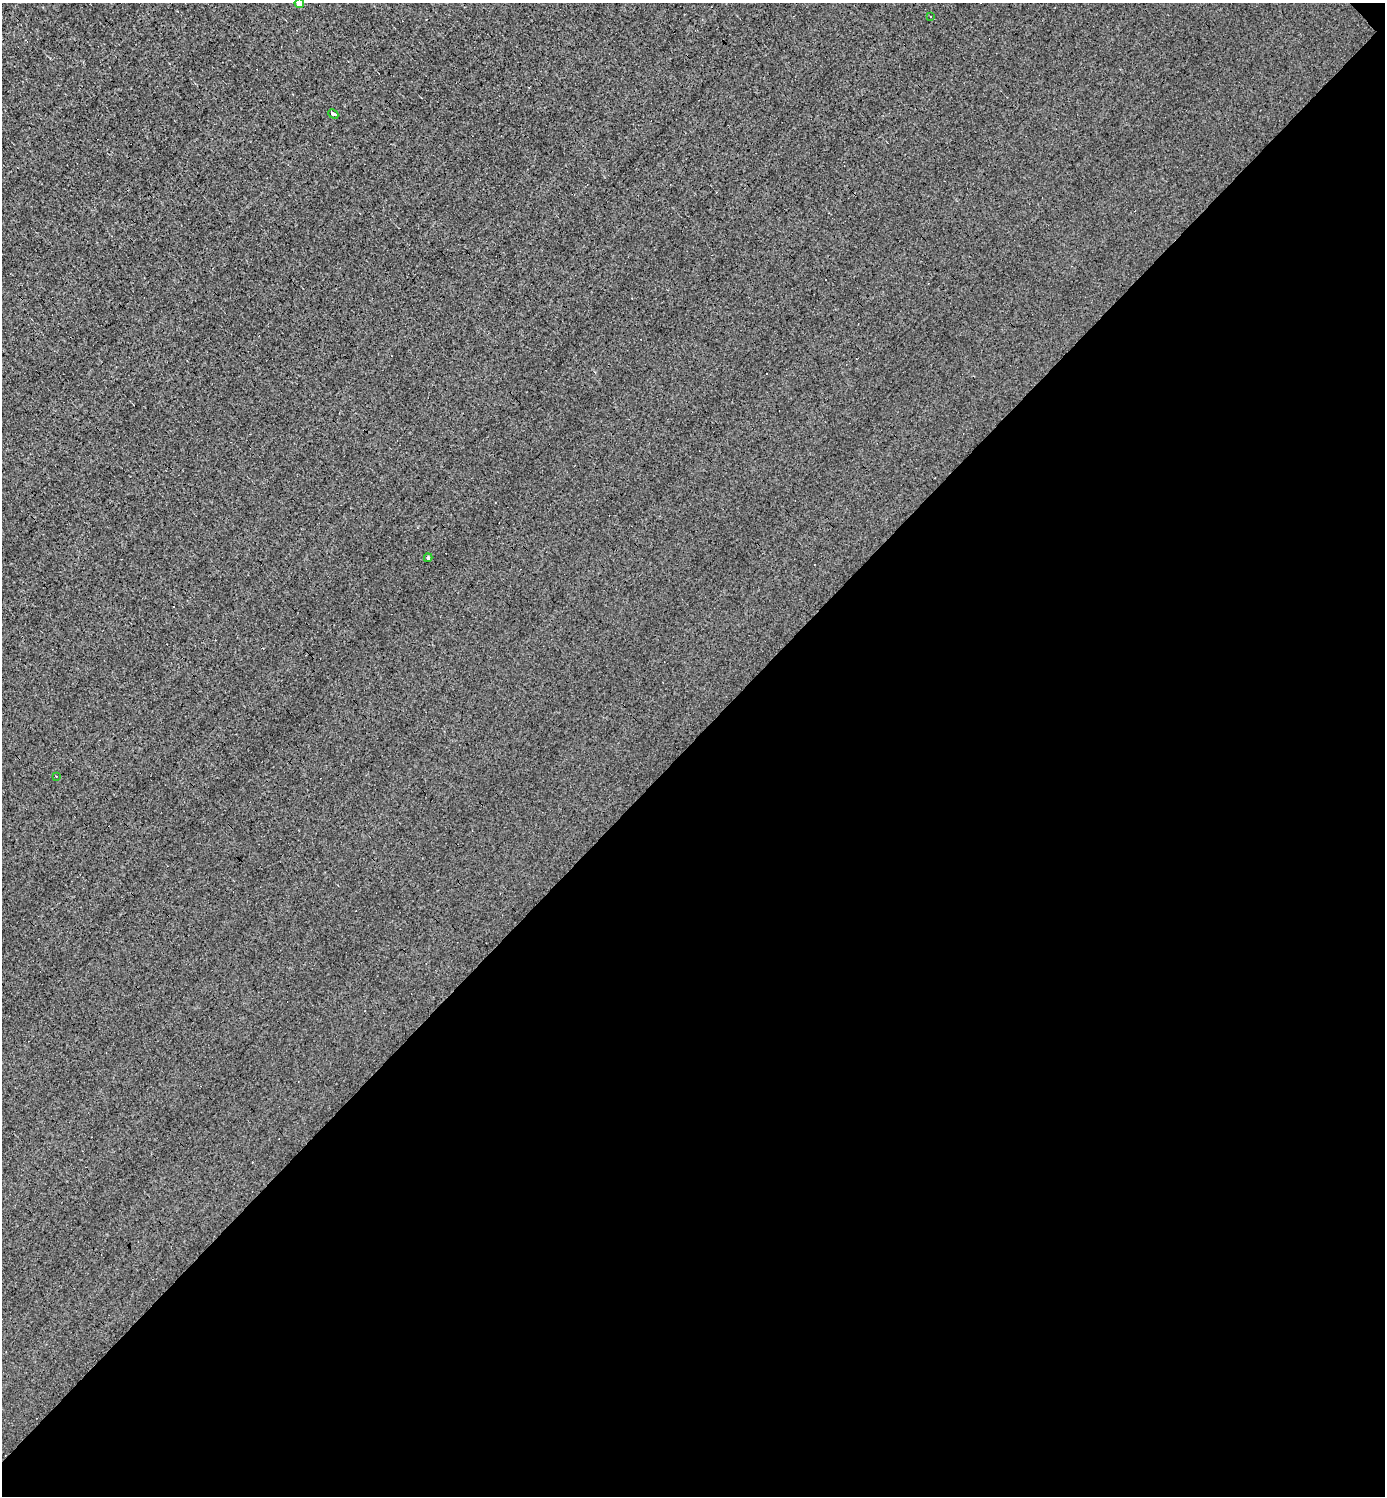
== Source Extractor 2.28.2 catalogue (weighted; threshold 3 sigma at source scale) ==
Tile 12 of 4 x 4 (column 4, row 3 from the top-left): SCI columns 4444-5826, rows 1495-2988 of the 5976 x 5976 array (HDU 1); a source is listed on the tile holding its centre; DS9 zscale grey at full resolution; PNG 1387 x 1498 px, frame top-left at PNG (2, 3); each listed source drawn as its Kron ellipse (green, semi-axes under 4 px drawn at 4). Shown black and unused: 51% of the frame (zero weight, under 3 of 4 exposures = <1% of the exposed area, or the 3 px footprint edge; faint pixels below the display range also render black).
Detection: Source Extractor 2.28.2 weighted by HDU 2 'WHT'; one run over the whole footprint, this tile lists its part. Background 0.0079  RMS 0.058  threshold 0.261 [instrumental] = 3 sigma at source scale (4.5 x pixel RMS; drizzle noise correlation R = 1.50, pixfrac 1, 0.05/0.05 arcsec/px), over >= 5 px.
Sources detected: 9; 4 cosmic-ray / hot-pixel residue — neither listed nor drawn; the other 5 listed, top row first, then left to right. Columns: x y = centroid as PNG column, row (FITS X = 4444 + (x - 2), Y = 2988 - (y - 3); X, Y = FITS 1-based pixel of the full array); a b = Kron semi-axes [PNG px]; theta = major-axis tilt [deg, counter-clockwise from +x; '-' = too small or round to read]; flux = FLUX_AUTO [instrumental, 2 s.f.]
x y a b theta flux
299 3 5 4 - 75
930 17 3 3 - 13
333 114 5 3 - 82
428 558 4 3 - 9.9
56 776 2 2 - 6.4
Isophote crosses this tile's border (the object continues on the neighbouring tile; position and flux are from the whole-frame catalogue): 1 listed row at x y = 299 3